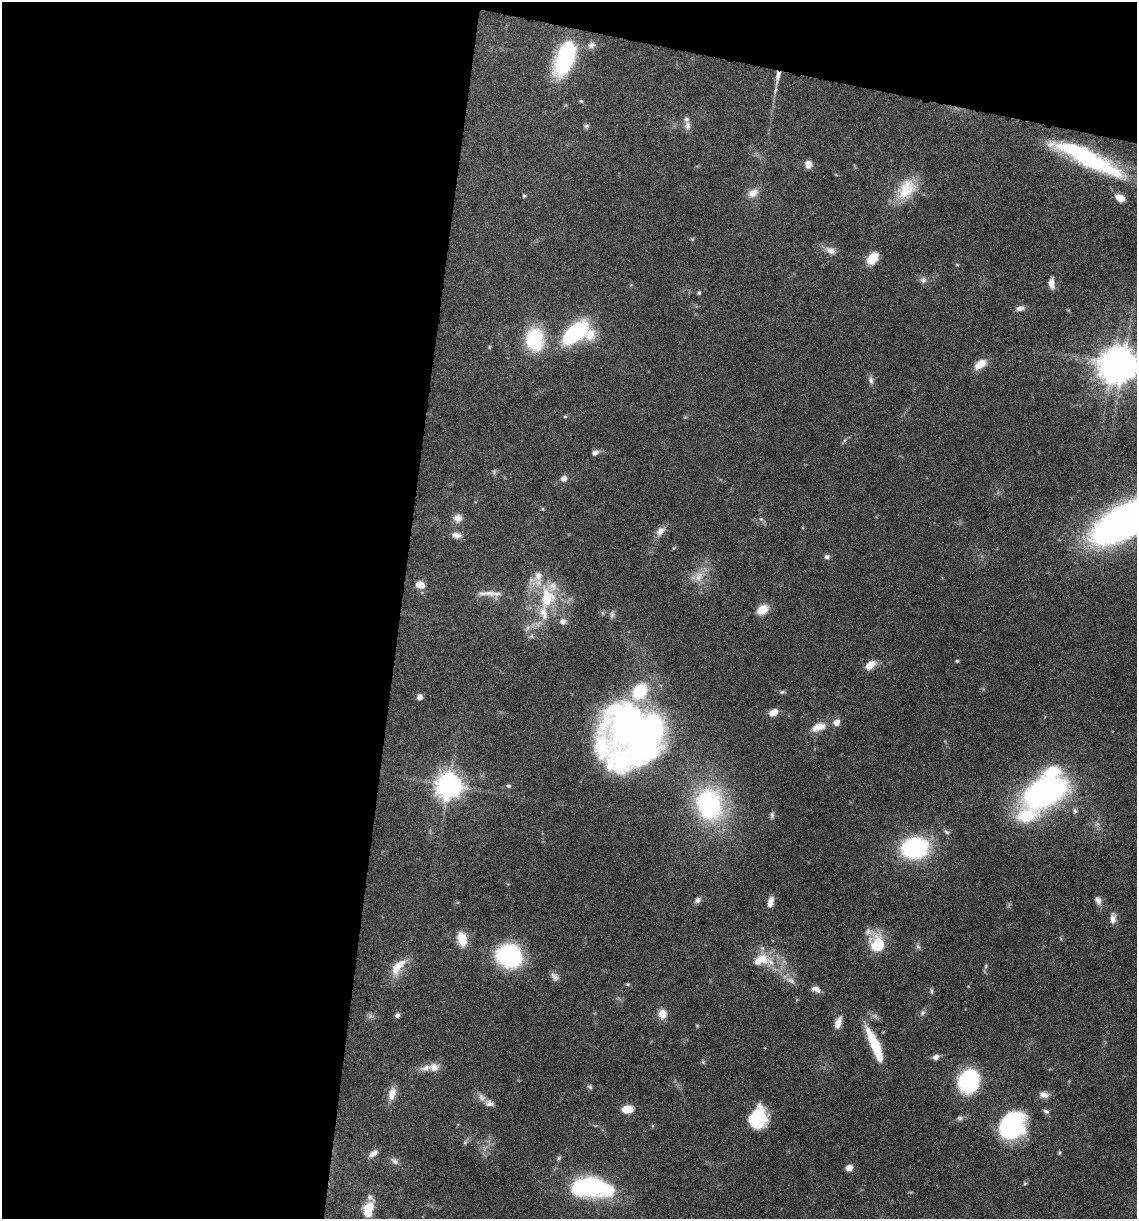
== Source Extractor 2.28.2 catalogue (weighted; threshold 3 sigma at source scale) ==
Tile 1 of 4 x 4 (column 1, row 1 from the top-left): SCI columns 236-1370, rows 3652-4868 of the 4893 x 4871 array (HDU 1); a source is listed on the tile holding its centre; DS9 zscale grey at full resolution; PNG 1139 x 1221 px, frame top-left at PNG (2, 2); no overlay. Shown black and unused: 39% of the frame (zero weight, under 10 of 20 exposures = <1% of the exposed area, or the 3 px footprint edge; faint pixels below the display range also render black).
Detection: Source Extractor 2.28.2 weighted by HDU 2 'WHT'; one run over the whole footprint, this tile lists its part. Background 0.0424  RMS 0.0026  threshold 0.0105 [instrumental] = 3 sigma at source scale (4.09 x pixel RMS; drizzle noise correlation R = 1.36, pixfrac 0.8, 0.05/0.05 arcsec/px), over >= 5 px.
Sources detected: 113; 1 too faint to see at this stretch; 4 inside a brighter object's white glare — not listed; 10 inside a brighter listed object's ellipse — not listed separately; the other 98 listed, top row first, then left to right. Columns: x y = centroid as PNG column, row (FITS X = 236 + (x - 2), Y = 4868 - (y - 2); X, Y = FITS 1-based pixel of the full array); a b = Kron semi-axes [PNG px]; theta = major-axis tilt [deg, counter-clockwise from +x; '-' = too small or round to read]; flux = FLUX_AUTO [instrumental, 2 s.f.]
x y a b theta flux
591 45 11 8 25 1.1
565 58 38 18 70 23
778 76 14 6 80 1.6
581 101 5 4 - 0.3
687 125 12 8 90 1.2
586 126 8 4 44 0.43
1089 159 82 15 -26 33
808 164 8 7 - 1.7
906 189 31 21 52 7.4
753 193 14 10 29 2
524 196 4 3 - 0.35
1120 198 10 6 -28 2.7
831 250 15 9 -25 1.7
873 258 14 9 51 4
957 265 5 4 - 0.25
923 280 10 8 11 0.9
1051 283 12 7 -87 1.6
699 292 5 4 - 0.35
1020 308 10 6 13 1.2
576 333 30 18 28 26
534 340 29 23 87 12
489 347 6 3 72 0.23
980 364 15 8 35 2.9
1123 364 10 8 -82 450
871 380 10 6 -76 0.83
565 416 4 4 - 0.27
595 453 10 7 23 0.87
564 478 7 6 - 1.3
458 518 12 10 -1 1.6
761 519 6 4 -43 0.37
1123 522 43 19 30 170
660 531 13 8 48 1.7
456 535 12 8 -8 1.4
827 557 7 6 - 0.61
699 576 17 12 63 3.1
420 585 10 8 -24 2.1
487 593 30 6 -2 2.2
547 598 34 22 85 13
762 610 10 7 36 4.4
612 614 9 6 89 0.64
563 621 8 8 - 1.1
531 636 7 6 - 0.5
957 661 4 4 - 0.32
870 665 11 7 36 3
782 692 6 5 - 0.36
420 697 6 5 - 1.1
773 712 10 7 25 2.1
629 723 50 44 71 78
836 723 6 5 - 2.1
818 727 18 10 22 3.1
449 785 8 8 - 250
508 786 6 5 - 0.41
1045 792 32 19 25 79
709 804 37 30 -75 32
1075 811 7 6 - 0.6
772 815 9 5 -90 0.53
1027 816 35 21 14 11
915 848 23 17 7 29
697 900 9 6 55 0.7
1098 900 10 7 -66 1.1
770 902 12 7 77 1.6
1113 919 13 7 85 1.4
462 939 15 9 -77 4.5
877 944 20 17 -81 8.1
918 946 7 5 -47 0.54
510 956 23 20 -19 26
761 960 24 14 18 5.7
986 966 6 4 88 0.36
398 967 23 10 49 4.4
555 977 13 8 -55 1.1
791 980 14 6 -27 1.2
628 984 6 4 -20 0.32
818 990 9 7 -46 1
931 991 9 4 -90 0.4
923 1013 8 6 74 0.61
662 1014 10 9 - 2.6
397 1015 6 6 - 0.58
838 1022 15 7 71 1.8
875 1046 36 8 -67 11
936 1057 7 6 - 1.2
703 1062 5 5 - 0.32
434 1067 13 10 -10 1.9
968 1081 16 13 81 36
392 1094 18 9 74 2.4
1044 1095 13 8 -15 1.4
482 1097 12 8 -54 1.3
627 1109 13 9 7 3
1046 1111 8 5 -11 0.56
758 1118 19 16 75 12
960 1118 9 6 0 0.61
1012 1126 27 21 54 28
465 1142 6 4 19 0.33
373 1153 13 7 35 1.3
559 1158 6 5 - 0.38
394 1161 12 6 -38 0.9
849 1168 7 6 - 1.7
588 1186 37 23 -7 27
368 1210 17 9 74 5.6
Overlapping masked pixels (flux is a lower limit): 1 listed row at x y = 778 76
Isophote crosses this tile's border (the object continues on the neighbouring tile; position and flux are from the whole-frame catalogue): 3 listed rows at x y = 1123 364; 1123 522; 368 1210